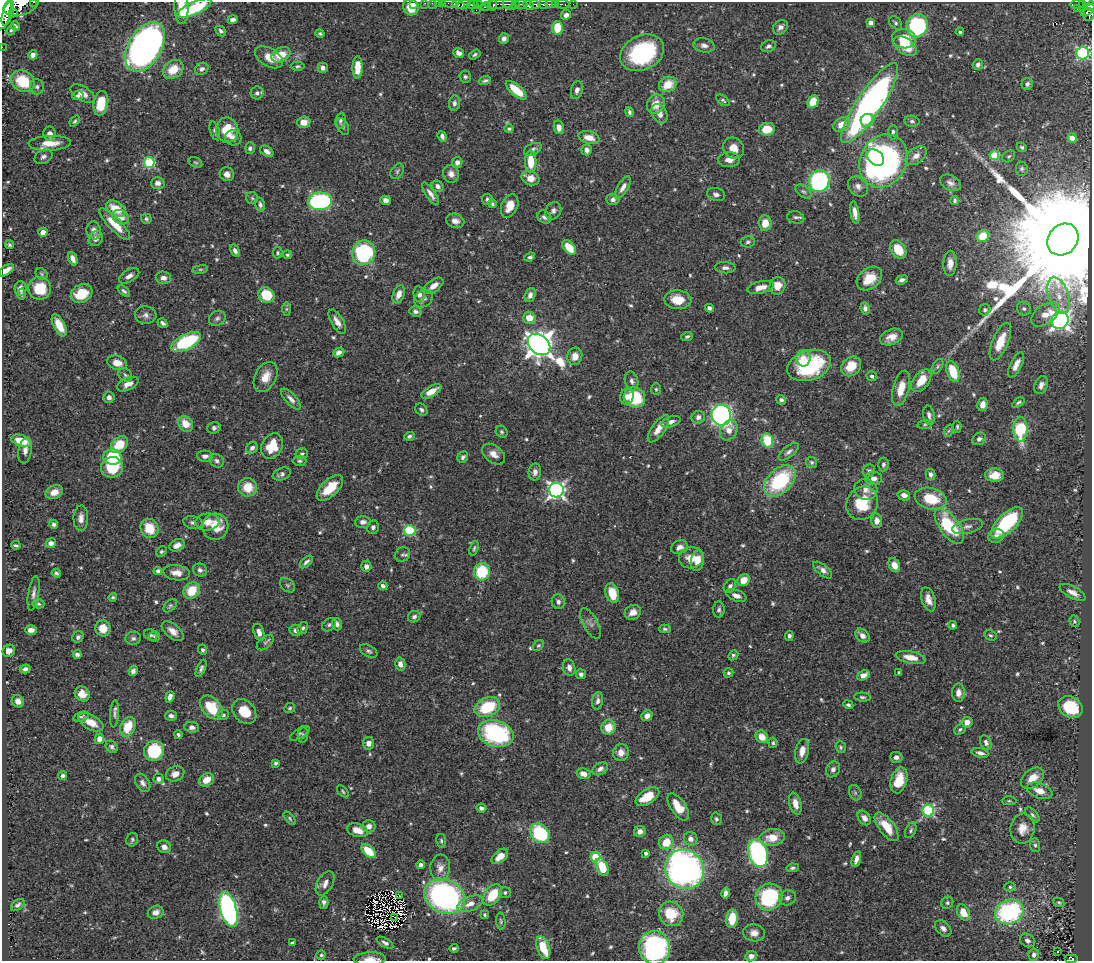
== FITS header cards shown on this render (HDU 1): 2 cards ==
NAXIS1  =                 1090
NAXIS2  =                  959

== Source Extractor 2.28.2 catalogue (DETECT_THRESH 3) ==
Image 1090 x 959 px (HDU 1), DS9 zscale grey, 1 PNG px = 1 image px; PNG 1094 x 963 px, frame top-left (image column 1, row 959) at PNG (2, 2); each listed source drawn as its Kron ellipse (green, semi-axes under 4 px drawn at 4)
Background 0.404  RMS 0.015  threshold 0.0444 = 3 sigma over >= 5 px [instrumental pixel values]
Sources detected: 651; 7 with non-positive FLUX_AUTO (blend fragments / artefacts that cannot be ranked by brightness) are neither listed nor drawn; of the other 644, the 500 brightest by FLUX_AUTO listed and drawn (144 fainter detections omitted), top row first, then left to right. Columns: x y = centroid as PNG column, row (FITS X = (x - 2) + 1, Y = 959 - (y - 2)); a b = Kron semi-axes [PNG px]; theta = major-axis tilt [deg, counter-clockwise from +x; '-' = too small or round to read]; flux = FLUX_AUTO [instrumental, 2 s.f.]
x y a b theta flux
34 2 3 2 - 20
414 3 3 2 - 5.7
425 3 3 2 - 3.3
432 3 2 2 - 3.1
438 3 2 2 - 5.1
442 3 3 2 - 10
450 3 7 3 -10 20
458 4 6 3 -21 62
500 4 15 4 3 64
509 4 7 5 -33 93
516 4 3 3 - 23
521 4 6 3 -6 48
535 4 5 3 - 90
543 4 5 3 - 57
551 4 5 3 - 110
555 4 4 3 - 95
563 4 7 3 -8 29
573 4 3 2 - 2.4
1077 4 7 3 2 48
21 5 18 10 17 750
463 5 7 3 15 130
473 5 6 4 -4 180
478 5 4 3 - 56
493 5 5 3 - 49
528 5 5 4 - 240
1083 5 4 3 - 34
1090 6 5 4 - 84
411 7 8 7 - 19
485 7 6 3 17 47
181 8 16 7 -89 16
194 8 18 6 24 65
3 9 20 8 82 1500
1077 9 3 2 - 2.5
476 10 2 2 - 2.4
1088 10 8 4 40 110
8 13 13 5 71 670
13 13 4 4 - 80
566 15 5 4 - 5
1089 15 6 5 - 120
233 20 5 4 - 3.8
870 23 4 4 - 8.2
895 23 8 5 -51 2.3
15 26 5 3 - 1.9
917 26 12 10 69 130
780 27 8 6 41 4.3
557 28 6 5 - 24
11 30 5 4 - 1.8
221 31 6 4 -47 2.6
960 32 4 3 - 1.8
320 34 4 3 - 1.6
504 39 5 5 - 3.6
904 39 12 9 -4 17
704 45 11 7 -11 4.7
768 46 8 5 21 3
905 46 13 8 -36 21
2 47 2 2 - 3.4
145 47 27 16 60 520
459 53 5 4 - 4.6
642 53 23 17 26 110
1083 53 6 6 - 160
475 54 6 4 34 2.2
33 55 5 4 - 5.8
281 55 10 7 27 19
269 57 15 9 -32 14
978 65 6 5 - 3.2
298 66 6 4 1 1.8
358 67 11 5 89 17
323 68 5 5 - 3.8
173 69 11 8 35 21
202 69 7 5 33 3.4
465 77 6 5 - 2.3
23 81 12 10 -31 43
485 81 6 3 22 2.2
668 84 9 7 27 20
1027 84 6 5 - 2.8
37 87 8 7 - 3.3
516 90 13 5 -40 26
577 90 9 5 76 4.4
257 93 6 6 - 2.8
83 94 13 7 -30 7.8
78 96 6 4 8 3
723 100 8 3 -35 1.8
813 102 6 5 - 23
101 103 12 7 79 25
454 103 7 5 84 3.6
870 103 47 12 56 410
656 104 10 8 59 12
629 112 5 4 - 2.2
659 114 10 7 -59 7.3
867 120 7 6 - 12
75 121 6 4 50 1.8
340 121 8 5 81 2.6
912 121 7 5 -10 2.5
304 122 6 6 - 9.5
842 124 9 6 37 15
343 126 9 5 -63 2.2
559 127 7 5 -78 6
509 129 5 4 - 2.1
767 129 8 6 10 22
227 130 12 11 - 29
215 131 10 4 -72 2.9
893 132 7 5 90 2.7
50 134 7 6 - 5.6
442 136 5 4 - 3.2
233 138 8 7 - 5
589 138 11 6 -14 11
1072 138 4 4 - 18
50 143 21 7 2 16
1022 147 5 4 - 2
250 148 6 5 - 2.5
734 148 11 10 - 11
533 149 9 5 25 3.5
587 150 5 5 - 4.9
267 151 7 5 -32 5.1
994 155 5 4 - 45
916 156 12 7 37 6.8
1009 156 7 5 37 1.9
43 157 9 6 29 3.9
876 158 10 7 -42 46
729 160 11 7 2 7.5
883 161 28 23 61 380
149 162 5 5 - 79
195 162 7 5 -28 1.7
457 162 5 5 - 5
531 162 11 5 -89 24
1022 169 7 6 - 2.3
397 171 8 6 56 2.4
227 174 7 6 - 6
451 174 9 8 - 6.2
530 178 9 7 -24 11
819 181 11 10 - 170
158 183 7 6 - 4.7
950 183 11 7 -28 4.7
438 186 6 5 - 4.2
858 186 11 9 -46 6.2
623 187 12 5 59 5.9
803 191 9 5 -35 3.2
431 194 13 4 -57 5.3
716 194 9 6 -14 4
252 198 6 6 - 1.8
487 199 5 5 - 2.4
613 199 6 5 - 3.9
386 200 5 4 - 3.8
955 200 4 3 - 2.1
320 201 12 9 3 190
492 204 4 4 - 1.8
260 205 7 4 -74 2.8
510 206 12 8 67 15
116 209 11 7 -33 22
553 211 9 7 59 4.2
855 213 11 4 -81 6.7
121 217 8 7 - 11
544 217 7 6 - 4
796 217 8 6 -13 2.9
146 219 5 5 - 2.1
455 221 9 7 -17 6
765 223 7 6 - 14
115 224 21 6 -46 21
94 230 9 7 -80 5.4
43 232 4 4 - 7.4
983 236 6 5 - 23
96 238 8 6 53 4.7
1063 239 17 14 49 73000
748 242 7 5 9 2.5
9 245 4 4 - 2
569 247 8 5 -49 18
898 249 10 7 -56 25
235 251 7 4 -60 3.5
277 253 5 5 - 1.6
364 253 12 11 - 110
287 255 4 4 - 1.8
530 257 5 4 - 2.3
73 259 7 4 -67 6.1
950 263 13 6 88 7.1
725 268 10 5 -4 3.8
200 269 8 4 8 1.7
6 270 9 4 35 7.6
42 274 6 5 - 1.6
129 276 11 6 30 5.3
163 278 7 6 - 4.9
869 278 14 10 39 21
902 280 6 4 20 3.2
434 286 11 6 37 8.2
778 286 9 8 - 13
760 287 13 6 12 11
20 288 7 6 - 5.7
40 288 11 11 - 33
124 291 7 4 -40 2.2
82 293 11 8 29 29
22 294 5 4 - 2.2
399 294 9 5 71 8.2
419 294 8 6 -82 5.1
267 295 8 7 - 34
530 295 7 5 70 4.3
1059 296 19 10 -71 16
424 299 10 7 38 3.8
678 300 13 9 -4 22
709 308 4 4 - 3.8
865 308 6 4 -82 3.6
286 309 6 4 90 1.6
1024 309 7 6 - 2.8
985 310 6 5 - 2.7
415 311 6 5 - 3.1
146 315 11 9 -3 4.8
1045 315 16 9 35 16
217 318 9 7 33 3.3
529 318 6 6 - 14
1060 320 9 8 - 480
337 322 14 6 -59 7.3
163 323 5 3 - 2.8
59 325 12 5 -63 15
687 337 6 4 21 2.3
891 337 12 7 22 9.9
1000 341 20 8 67 24
186 342 16 7 27 86
539 345 12 9 -40 1300
339 352 6 4 25 5
575 356 9 7 76 9.6
803 358 8 7 - 9.8
117 363 10 7 -17 10
809 365 22 15 18 83
1016 365 14 6 63 8.3
851 366 11 9 45 19
937 366 8 4 58 1.9
953 371 11 6 -70 33
125 375 7 6 - 2.4
872 376 5 5 - 2.1
266 377 16 10 63 13
632 381 9 6 -75 3.9
921 381 13 8 52 18
128 384 11 6 25 7.4
1041 385 9 6 66 5
901 388 18 8 76 16
656 389 6 5 - 1.6
431 391 11 5 31 13
627 396 8 6 67 6.1
109 397 6 5 - 4
635 397 11 10 - 49
291 399 13 5 -47 5
781 400 5 4 - 3.2
1018 402 7 4 33 1.9
982 404 7 5 78 5.9
421 410 7 5 -47 2.9
721 415 10 9 - 290
929 415 10 5 -78 3.8
698 417 7 6 - 5.2
671 422 10 5 19 5.1
186 424 8 7 - 15
925 425 7 4 8 1.6
957 427 6 4 88 1.6
214 428 7 5 16 3.5
658 429 16 6 55 12
1020 429 12 7 90 69
729 430 10 8 59 7.4
948 431 6 4 70 1.6
502 432 6 5 - 2
409 436 5 4 - 2.4
979 439 7 6 - 3.7
767 440 7 5 -71 38
21 441 10 5 -19 24
119 445 10 7 45 26
272 446 13 10 61 26
252 448 6 5 - 3.9
25 451 13 6 82 5
789 452 12 5 38 4
302 454 6 5 - 2.1
493 454 13 8 -39 7.4
205 456 8 5 1 4.4
112 457 9 7 -5 50
463 457 6 5 - 2.9
217 461 7 6 - 3.3
300 461 7 5 -1 2.1
812 462 5 5 - 2.1
883 464 7 5 86 2.9
112 467 11 10 - 41
869 471 6 5 - 2.5
535 472 8 6 82 5
282 474 9 6 22 3.4
931 474 5 5 - 3.6
995 475 9 7 -3 13
874 478 8 6 -1 5.2
780 481 19 12 45 88
248 487 9 9 - 20
330 488 16 8 43 21
556 490 7 7 - 340
866 490 12 10 -15 8.8
54 492 9 6 23 9.7
904 495 6 5 - 5.7
931 499 16 10 -15 32
862 503 17 15 60 36
81 518 13 7 88 6
877 521 7 5 90 6.5
207 522 12 8 6 9.6
363 522 8 6 4 5.3
193 523 10 6 -12 3.7
1007 523 20 9 44 79
54 524 4 4 - 3.1
949 526 21 9 -54 69
968 526 16 7 12 5.6
215 527 13 13 - 18
373 527 7 5 79 3
149 528 10 8 -57 26
410 530 6 5 - 77
996 536 8 6 25 5.1
51 543 5 5 - 5.1
16 545 5 3 - 1.9
177 545 8 5 24 6
679 547 9 6 21 6.1
474 548 7 4 72 1.7
161 551 6 5 - 1.8
402 554 8 7 - 3
691 558 12 10 10 14
698 561 10 6 81 11
306 562 8 4 43 3.3
894 565 7 5 -61 10
366 566 5 5 - 5
200 570 7 6 - 3.7
823 570 11 5 -39 5
158 571 4 4 - 3.3
482 572 9 8 - 47
56 573 5 4 - 2.2
177 573 13 7 -8 9.9
744 580 6 5 - 14
288 585 9 6 -41 2.3
383 586 4 4 - 3.2
730 586 7 5 56 3.2
192 591 9 7 47 26
1073 592 14 6 -28 6.9
34 593 17 5 81 4.8
612 593 10 6 -73 24
736 596 10 5 -19 5.7
113 597 4 4 - 1.6
928 599 12 7 -72 7.9
558 602 7 6 - 3.6
39 604 6 4 0 1.6
170 606 8 5 45 2.1
719 610 8 5 87 2.6
633 612 8 7 - 7.4
414 617 6 5 - 3.1
1074 621 6 5 - 1.8
591 623 17 7 -62 5.4
337 624 6 5 - 3.8
329 625 7 6 - 2.3
953 625 4 4 - 1.9
103 628 8 7 - 14
303 628 6 5 - 2.5
665 629 6 4 0 1.9
31 630 6 4 1 5.7
296 630 6 6 - 4.7
173 631 13 7 -39 8
259 632 9 5 -73 5.6
151 635 7 5 -26 2.5
990 635 6 5 - 1.7
155 636 5 5 - 1.7
789 636 5 4 - 2.9
862 636 8 6 -43 6.7
78 637 6 5 - 2.5
133 638 7 6 - 3
265 643 10 5 39 2.4
538 645 6 4 46 1.6
202 650 5 4 - 2.1
9 651 6 6 - 5.7
369 651 9 5 -29 2.7
77 654 4 4 - 2.9
733 655 5 4 - 1.8
911 657 15 6 -11 12
400 664 6 5 - 5.3
569 667 8 6 -76 5.3
201 668 9 4 67 2.7
25 669 5 4 - 3.3
133 671 5 4 - 3.3
899 672 3 3 - 1.6
728 673 5 4 - 2
581 674 5 5 - 2.7
863 675 6 4 26 7.2
958 693 9 6 90 7.7
82 694 8 7 - 8.3
170 697 6 4 70 5.4
862 697 8 4 -5 2.1
18 701 6 6 - 6.7
598 701 9 5 79 3.8
848 705 5 4 - 2.3
211 707 13 9 -49 35
487 707 13 9 24 47
1070 707 13 10 -31 46
290 708 5 5 - 1.6
244 711 14 10 -48 23
114 714 13 4 86 3.2
223 715 5 5 - 2.2
171 716 6 5 - 3.5
647 716 6 5 - 6.2
81 717 8 4 18 2
91 722 14 7 -29 14
967 722 5 5 - 6.6
128 727 10 7 68 22
192 727 7 5 -6 3.9
608 727 7 7 - 18
960 729 6 5 - 1.9
300 733 11 5 32 2.4
496 734 18 13 -18 130
178 735 4 4 - 1.8
303 735 7 5 80 1.8
762 737 7 5 -48 13
99 739 5 4 - 7.5
986 742 8 5 -67 3
369 743 6 5 - 5.4
773 743 5 4 - 1.8
112 747 7 5 -46 2.3
841 747 6 5 - 1.8
154 751 10 10 - 48
802 751 12 6 79 10
621 752 8 7 - 7.7
980 753 9 4 -12 4.3
896 757 6 5 - 3.6
276 763 4 3 - 1.8
600 769 8 5 30 4.7
833 769 8 6 60 4.3
175 774 9 7 21 7.4
583 774 7 5 -13 7.2
63 776 4 4 - 2.8
1033 778 13 9 39 15
159 779 5 5 - 3.5
206 780 8 6 33 14
899 780 13 8 74 23
143 783 10 6 -57 4.2
343 791 7 4 -47 1.6
1040 791 13 7 -19 11
855 793 8 6 -70 2.4
647 797 13 7 32 26
1009 801 7 4 0 1.6
795 804 11 6 -75 9.6
678 807 15 7 -56 20
481 808 5 4 - 3
928 811 6 6 - 130
1032 815 9 5 -48 2.3
290 818 8 4 -51 1.7
864 818 8 5 -52 6.5
716 819 6 5 - 2.9
369 826 6 6 - 6.1
887 827 17 7 -53 21
1023 829 15 12 82 12
357 830 11 6 -17 13
911 830 8 5 67 2.3
640 831 6 5 - 5.8
540 833 10 8 -46 88
772 838 13 8 8 18
691 839 7 6 - 5.4
132 840 7 5 69 2
441 841 7 5 -81 2
666 842 8 7 - 20
1035 845 7 5 -88 2.3
164 847 7 6 - 6.4
368 851 8 5 -42 26
646 853 4 3 - 3
758 853 14 9 -71 180
500 856 10 6 42 11
595 857 5 5 - 50
856 859 8 4 73 5.9
421 865 4 4 - 3.2
602 867 9 5 -65 31
440 868 13 10 85 8.6
792 868 6 4 7 2.3
685 869 20 19 - 400
325 883 13 7 59 6.5
1010 887 6 4 0 1.9
505 893 6 5 - 2.4
725 893 6 4 77 4.5
399 895 4 2 - 1.7
493 895 12 7 53 33
445 896 21 16 -25 290
769 897 14 13 - 89
787 898 8 7 - 4.5
324 902 6 4 89 3.4
1059 902 6 4 -27 1.6
947 903 6 5 - 2.1
470 904 13 7 23 9.9
18 905 7 4 37 2.6
228 909 18 8 -75 310
156 912 8 6 23 5.8
1009 912 15 12 23 140
963 913 9 6 -60 18
671 914 13 11 -46 31
485 915 4 3 - 1.6
395 917 4 2 - 1.7
732 919 9 6 84 20
501 921 8 4 -85 2
943 928 9 6 -44 4.1
754 933 11 8 -10 7.4
1027 940 8 6 -32 4
292 943 4 3 - 1.9
385 943 9 4 -31 2.8
454 948 4 3 - 2.1
543 948 12 6 -71 31
654 948 17 15 -77 180
1058 951 3 2 - 1.7
321 955 5 4 - 1.7
1034 955 6 5 - 3.5
751 956 6 5 - 4.7
370 959 16 6 2 7.4
1071 959 7 4 0 56
At the frame edge (FLAGS 8, measured only in part): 15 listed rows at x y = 34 2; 414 3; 425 3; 432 3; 438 3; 442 3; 450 3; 21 5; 1090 6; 3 9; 2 47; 6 270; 654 948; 370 959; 1071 959
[144 fainter detections neither listed nor drawn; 7 non-positive-flux detections neither listed nor drawn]